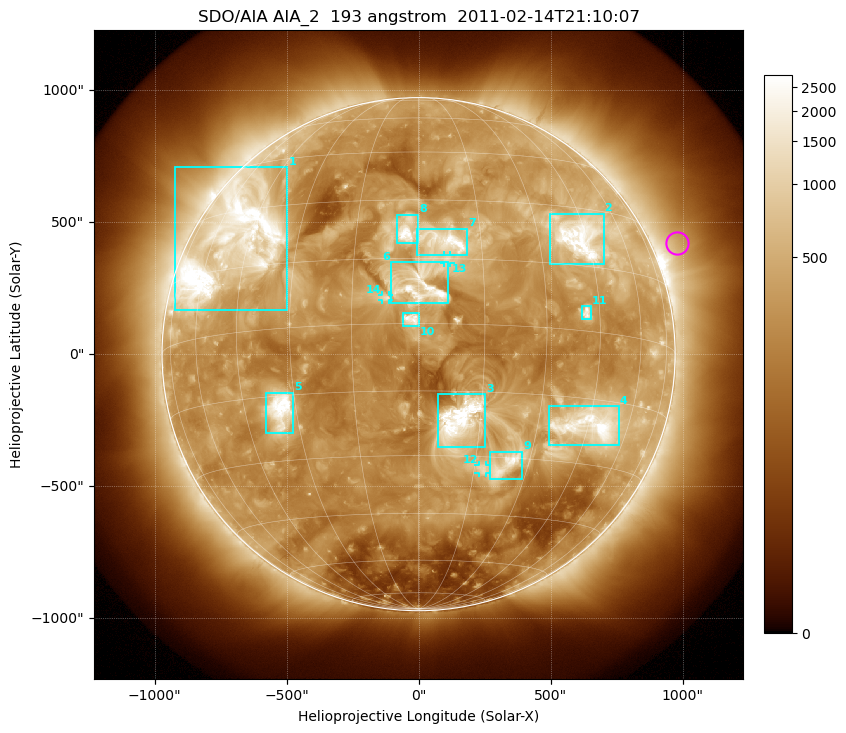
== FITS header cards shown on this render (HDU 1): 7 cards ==
TELESCOP= 'SDO/AIA'
INSTRUME= 'AIA_2'
WAVELNTH=                  193
WAVEUNIT= 'angstrom'
DATE-OBS= '2011-02-14T21:10:07.84'
CTYPE1  = 'HPLN-TAN'
CTYPE2  = 'HPLT-TAN'

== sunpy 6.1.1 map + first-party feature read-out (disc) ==
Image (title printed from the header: SDO/AIA AIA_2  193 angstrom  2011-02-14T21:10:07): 1024 x 1024 px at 2.4 arcsec/px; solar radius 972 arcsec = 405 px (full disc in frame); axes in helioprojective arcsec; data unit not stated in the header (colour bar unlabelled)
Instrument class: DISC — disc imager (sunpy class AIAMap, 193 A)
Bright regions (active regions / flare kernels): reference = the median radial profile (limb darkening/brightening removed); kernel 9 px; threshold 5 sigma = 690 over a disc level ~281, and >= 1.15x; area >= 12 px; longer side >= 10 px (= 24 arcsec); searched inside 0.97 R_sun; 14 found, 14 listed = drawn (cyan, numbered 1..; 3 of them under ~33 arcsec drawn as corner ticks so the feature stays visible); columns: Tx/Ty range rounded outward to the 5 arcsec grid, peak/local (2 s.f.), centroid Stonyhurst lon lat
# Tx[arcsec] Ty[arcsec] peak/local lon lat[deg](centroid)
1 -925..-495 165..710 12 -50 +22
2 500..700 340..535 13 +43 +22
3 75..255 -355..-150 17 +10 -21
4 495..760 -345..-195 15 +45 -21
5 -580..-475 -300..-145 11 -34 -18
6 -105..115 190..350 10 +1 +8
7 -5..185 375..475 9.8 +6 +19
8 -85..0 420..530 9.8 -3 +22
9 270..395 -475..-370 7.2 +24 -32
10 -60..5 105..155 10 -1 +1
11 620..655 135..185 6.4 +41 +4
12 225..260 -450..-420 3.9 +17 -33
13 95..120 345..375 4 +7 +15
14 -140..-110 205..225 4.4 -7 +6
Off-limb structures (1.02-1.3 R_sun): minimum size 162 px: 4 found; the strongest spans PA ~275..320 deg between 1.02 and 1.3 R_sun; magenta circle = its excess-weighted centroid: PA ~295 deg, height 1.1 R_sun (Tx ~980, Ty ~420 arcsec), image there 1.8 x the reference